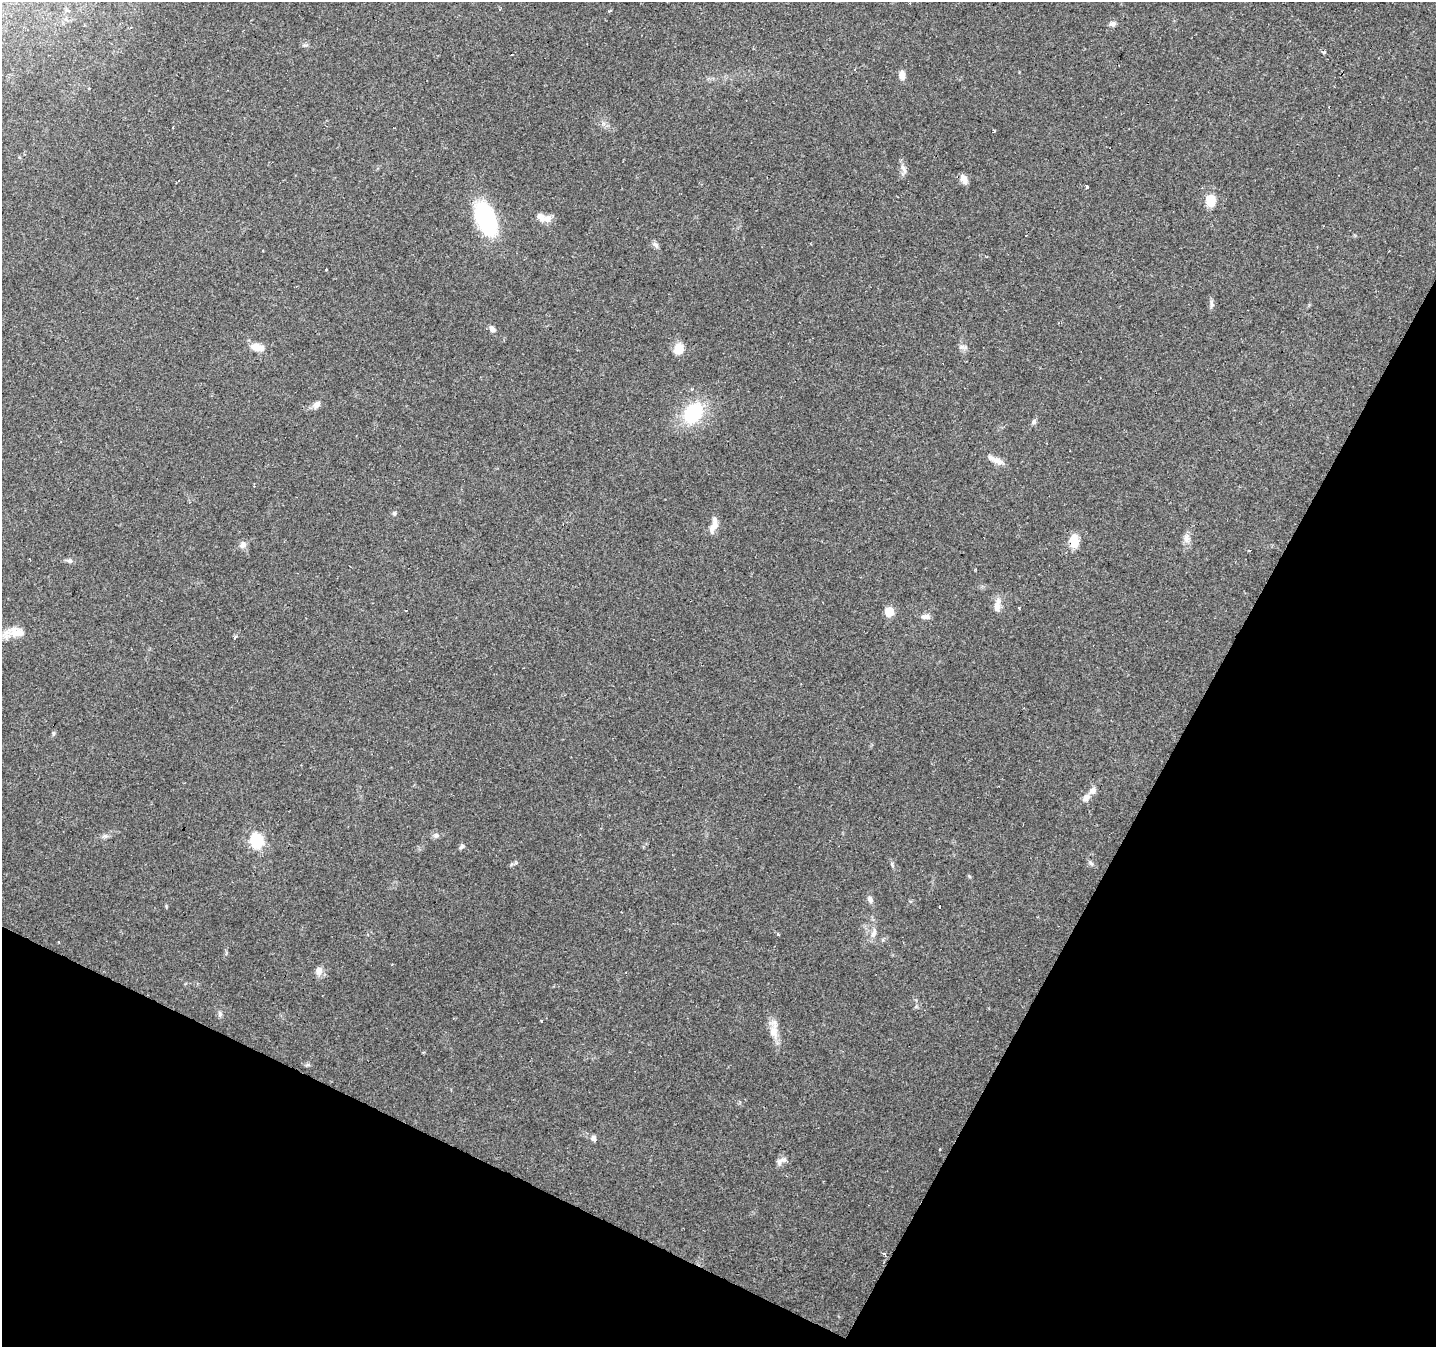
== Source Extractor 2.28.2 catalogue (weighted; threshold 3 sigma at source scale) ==
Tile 15 of 4 x 4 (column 3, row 4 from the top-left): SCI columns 2869-4302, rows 198-1542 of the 5741 x 5842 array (HDU 1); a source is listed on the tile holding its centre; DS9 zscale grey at full resolution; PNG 1438 x 1349 px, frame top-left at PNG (2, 2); no overlay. Shown black and unused: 26% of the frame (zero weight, under 2 of 3 exposures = <1% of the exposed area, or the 3 px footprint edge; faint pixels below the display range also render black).
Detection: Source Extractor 2.28.2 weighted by HDU 2 'WHT'; one run over the whole footprint, this tile lists its part. Background 0.106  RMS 0.0056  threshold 0.0254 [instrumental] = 3 sigma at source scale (4.5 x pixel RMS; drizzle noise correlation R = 1.50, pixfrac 1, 0.0396/0.0396 arcsec/px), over >= 5 px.
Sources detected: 70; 10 cosmic-ray / hot-pixel residue — not listed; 5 inside a brighter listed object's ellipse — not listed separately; the other 55 listed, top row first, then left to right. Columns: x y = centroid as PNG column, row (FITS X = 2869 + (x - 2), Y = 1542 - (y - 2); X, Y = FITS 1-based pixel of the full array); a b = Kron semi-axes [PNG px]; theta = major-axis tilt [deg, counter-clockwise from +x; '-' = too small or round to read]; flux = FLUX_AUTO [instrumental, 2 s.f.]
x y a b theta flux
610 11 3 3 - 3
1113 24 9 6 10 1.8
84 25 3 2 - 0.45
1323 52 4 3 - 2.3
902 75 11 7 -85 3.6
89 88 3 2 - 1.3
994 131 3 3 - 0.71
904 169 16 5 -65 2.6
964 179 10 6 -64 4.1
178 181 4 2 - 1.2
1087 187 3 3 - 4.2
1210 201 11 8 89 13
486 218 31 17 -68 69
547 219 16 9 9 4.4
655 245 9 6 -49 1.8
325 269 3 3 - 1.8
1212 304 10 5 -84 1.7
492 329 9 6 -41 2.2
257 347 16 8 -12 6.8
961 347 9 6 16 2
679 349 12 10 74 7.9
317 404 12 7 50 2.9
693 413 22 17 52 36
1034 421 7 5 17 1.3
995 460 23 7 -25 4.6
394 513 6 5 - 1
712 528 16 8 78 3.7
1187 538 14 8 -90 3.4
1074 541 17 10 87 8
243 545 10 9 - 2.7
70 561 7 7 - 1.5
997 606 19 8 77 4.7
1019 609 3 3 - 1.2
889 612 6 6 - 18
925 617 12 7 -2 2.4
17 632 23 13 -11 8
235 637 6 3 53 0.87
1086 798 10 7 42 3
436 835 8 6 88 1.6
105 836 9 4 0 1.4
257 841 7 6 - 75
462 846 8 5 39 1.3
1091 863 9 4 -54 1.3
892 865 7 4 -67 1.1
870 899 9 6 -63 2.2
939 907 3 3 - 16
874 933 15 7 72 3.3
319 971 11 9 74 3.4
220 1014 8 5 -73 1.4
541 1021 3 3 - 0.84
774 1032 22 11 -86 7.3
307 1065 7 4 18 0.9
593 1138 7 6 - 2
779 1162 11 7 76 2.3
884 1254 3 3 - 0.97